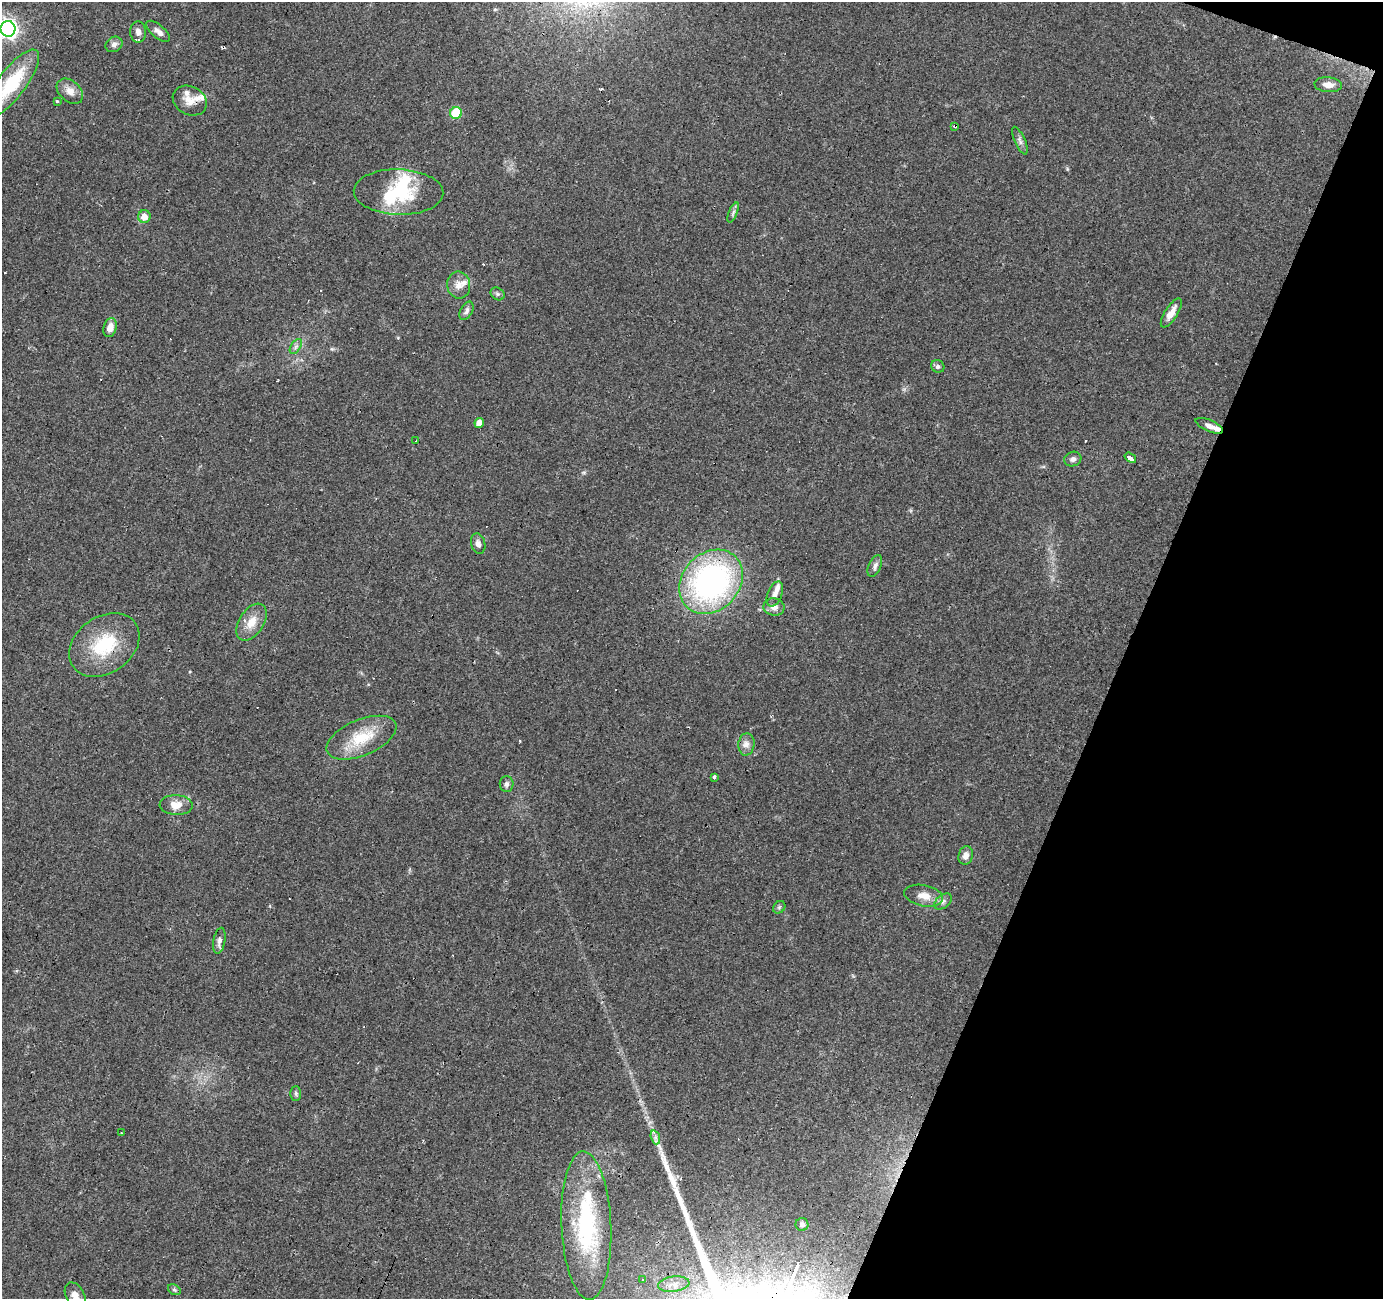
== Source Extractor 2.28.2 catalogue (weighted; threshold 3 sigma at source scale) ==
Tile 8 of 4 x 4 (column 4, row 2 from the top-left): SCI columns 4144-5524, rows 2800-4096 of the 5528 x 5664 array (HDU 1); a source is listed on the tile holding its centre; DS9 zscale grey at full resolution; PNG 1385 x 1301 px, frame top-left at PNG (2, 2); each listed source drawn as its Kron ellipse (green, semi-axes under 4 px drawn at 4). Shown black and unused: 19% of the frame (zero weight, under 3 of 4 exposures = <1% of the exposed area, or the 3 px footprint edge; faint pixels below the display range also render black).
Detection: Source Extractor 2.28.2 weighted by HDU 2 'WHT'; one run over the whole footprint, this tile lists its part. Background 0.0703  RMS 0.0053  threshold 0.0239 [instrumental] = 3 sigma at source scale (4.5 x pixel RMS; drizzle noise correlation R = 1.50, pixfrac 1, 0.0396/0.0396 arcsec/px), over >= 5 px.
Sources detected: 73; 1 inside a brighter object's white glare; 13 cosmic-ray / hot-pixel residue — neither listed nor drawn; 6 inside a brighter listed object's ellipse — not listed separately; the other 53 listed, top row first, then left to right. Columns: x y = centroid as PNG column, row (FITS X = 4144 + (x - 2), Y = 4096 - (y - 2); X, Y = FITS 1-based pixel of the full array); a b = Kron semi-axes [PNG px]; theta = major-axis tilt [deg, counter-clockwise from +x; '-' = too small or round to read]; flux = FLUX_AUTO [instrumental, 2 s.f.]
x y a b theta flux
8 29 8 7 - 210
158 31 14 6 -40 2.8
138 32 10 8 -90 3.2
114 44 9 7 31 2.1
12 84 41 14 53 30
1328 85 14 7 -4 4.1
70 91 15 10 -42 4.4
57 101 4 3 - 0.76
190 101 18 14 -29 6.4
456 113 6 6 - 25
955 126 4 3 - 1.2
1020 141 15 5 -66 2.1
398 192 45 23 -2 32
733 212 11 4 67 1.3
144 217 6 6 - 4.5
459 285 13 11 -80 4.5
498 294 7 6 - 1.2
467 311 10 6 63 1.8
1171 313 16 6 57 5.6
110 328 10 6 73 4.5
296 346 8 5 58 1.4
938 366 7 6 - 1.5
479 423 5 4 - 5.5
1209 426 15 5 -24 3
416 441 3 2 - 0.99
1130 458 6 3 -37 47
1073 459 9 7 19 2
478 544 10 7 -76 2.5
875 566 11 6 66 2.2
711 582 35 28 45 140
775 594 13 7 68 3.1
774 607 10 8 -9 3.3
251 622 20 12 57 8.5
104 645 38 28 35 30
361 738 37 18 23 20
746 744 11 8 85 3.1
714 777 4 3 - 1
507 784 8 7 - 1.5
176 805 16 10 -2 6.2
966 856 9 7 74 3.1
924 896 19 10 -12 6.5
943 902 10 6 37 1.8
779 907 7 5 45 1
219 941 13 6 80 2.4
296 1093 7 5 -89 1
121 1133 3 2 - 0.62
655 1137 7 4 -72 1.5
802 1224 6 6 - 1.8
586 1225 74 25 -87 69
642 1279 3 3 - 1.1
674 1284 16 7 7 5.1
174 1290 7 4 -31 0.86
75 1296 14 9 -62 3.8
Overlapping masked pixels (flux is a lower limit): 3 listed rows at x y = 955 126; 711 582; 104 645
Isophote crosses this tile's border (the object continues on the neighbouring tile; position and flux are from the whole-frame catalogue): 3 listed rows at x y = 8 29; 12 84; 75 1296